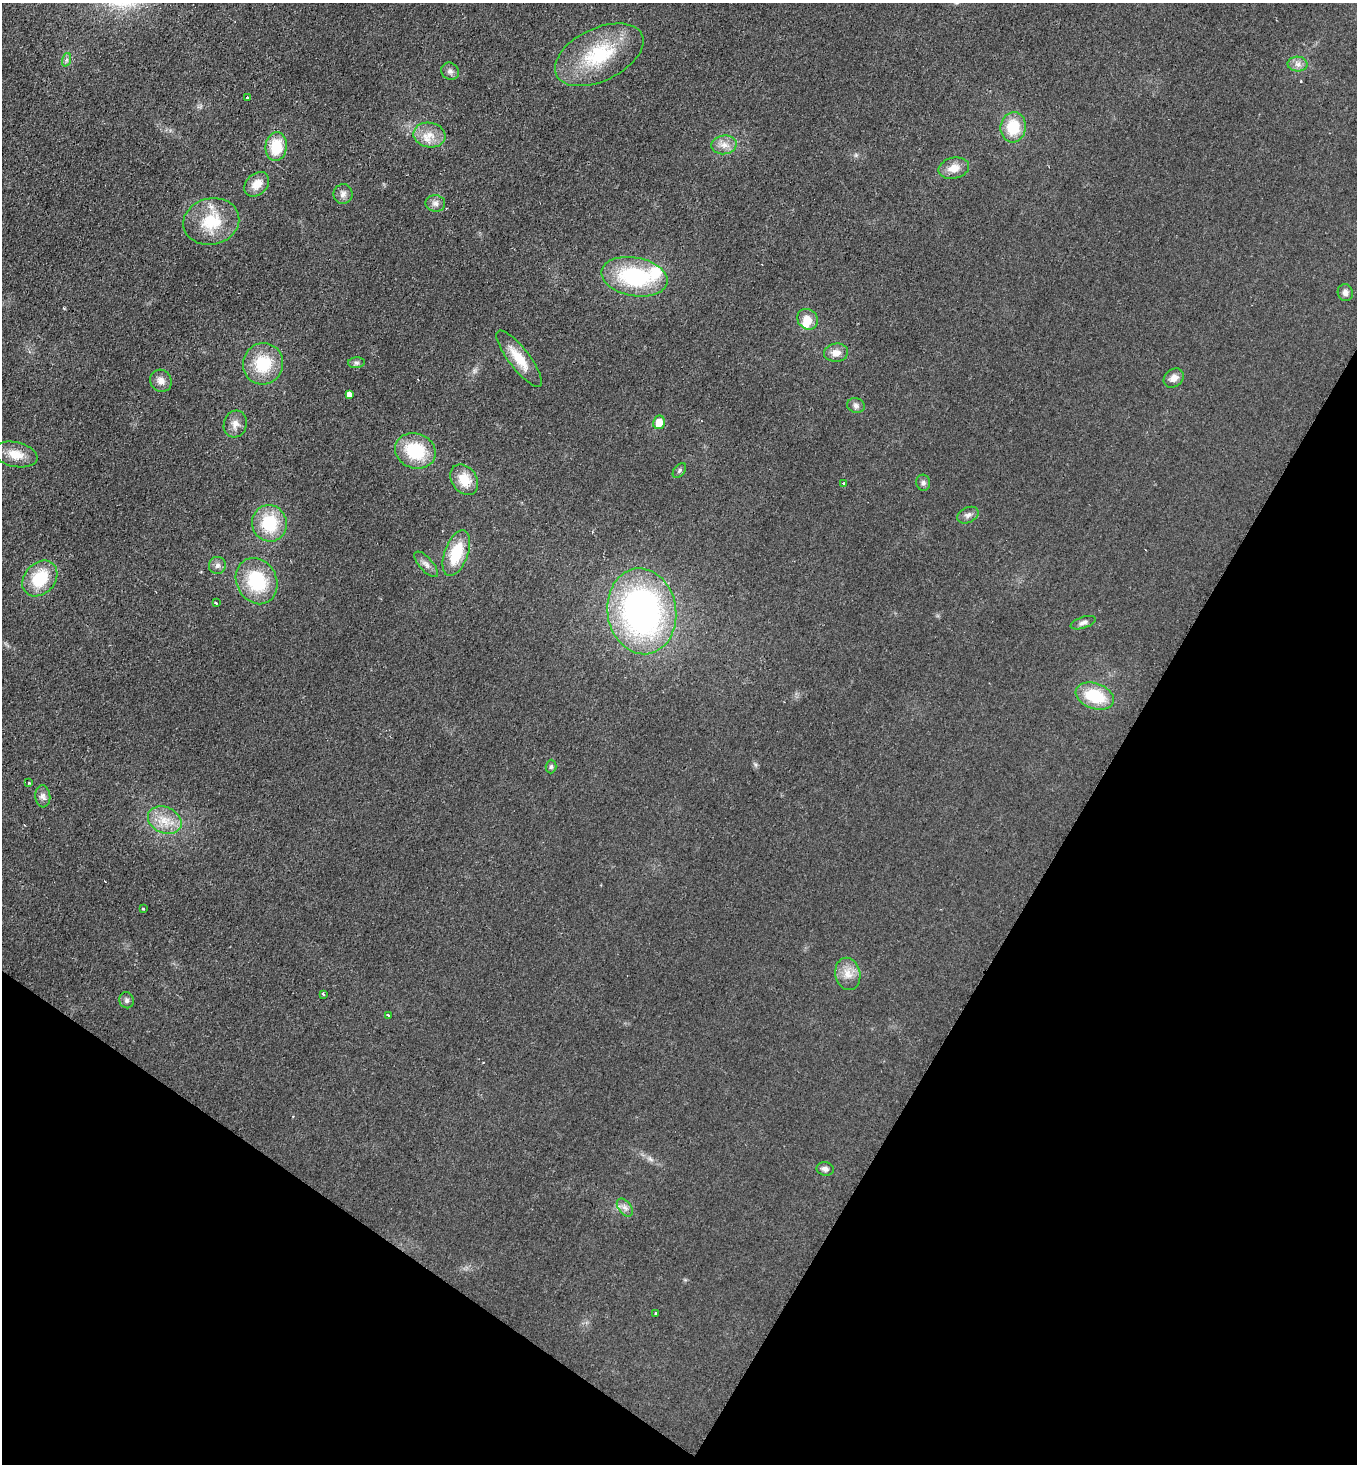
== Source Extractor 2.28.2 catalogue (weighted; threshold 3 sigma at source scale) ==
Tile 15 of 4 x 4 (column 3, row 4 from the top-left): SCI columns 2864-4218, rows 9-1470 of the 5866 x 5858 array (HDU 1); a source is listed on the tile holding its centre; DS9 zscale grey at full resolution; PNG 1359 x 1466 px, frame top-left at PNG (2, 3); each listed source drawn as its Kron ellipse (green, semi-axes under 4 px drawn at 4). Shown black and unused: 28% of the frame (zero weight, under 2 of 3 exposures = <1% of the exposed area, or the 3 px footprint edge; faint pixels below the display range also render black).
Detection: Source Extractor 2.28.2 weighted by HDU 2 'WHT'; one run over the whole footprint, this tile lists its part. Background 0.025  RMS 0.0061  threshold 0.0273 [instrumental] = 3 sigma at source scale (4.5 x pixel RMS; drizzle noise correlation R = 1.50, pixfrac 1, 0.05/0.05 arcsec/px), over >= 5 px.
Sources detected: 59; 1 cosmic-ray / hot-pixel residue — neither listed nor drawn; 2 inside a brighter listed object's ellipse — not listed separately; the other 56 listed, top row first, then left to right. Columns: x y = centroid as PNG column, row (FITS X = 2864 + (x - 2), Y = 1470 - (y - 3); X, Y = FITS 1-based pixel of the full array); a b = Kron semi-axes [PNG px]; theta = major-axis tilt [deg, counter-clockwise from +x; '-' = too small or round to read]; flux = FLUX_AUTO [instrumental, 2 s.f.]
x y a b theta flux
599 55 47 26 26 42
66 60 7 4 71 1.2
1298 64 10 7 -2 3.1
450 71 9 8 - 2.3
247 97 3 3 - 0.62
1013 127 15 12 82 19
429 135 16 12 -10 8.5
724 145 12 9 5 4.9
276 147 14 10 83 20
954 168 15 10 13 6.8
257 184 14 10 43 6.9
343 194 10 9 - 3
435 203 10 8 -1 2.8
211 221 28 23 13 25
634 277 33 19 -10 57
1345 292 8 7 - 2.7
808 319 11 9 -45 6.6
836 353 12 9 5 5.1
519 359 35 10 -53 13
356 363 8 5 5 1.5
263 364 21 20 - 24
1174 378 11 8 40 4.1
161 381 11 10 - 4.1
350 394 4 3 - 110
856 405 9 7 -17 2.2
659 422 7 6 - 8.9
235 424 13 11 73 4.5
415 451 21 17 -19 29
16 454 22 12 -13 9.6
679 471 8 5 53 1.2
464 480 16 12 -56 12
923 483 8 7 - 1.7
844 484 3 3 - 2
968 515 11 7 26 2.4
269 523 18 17 - 28
456 553 24 11 70 24
426 564 16 6 -48 3.2
217 565 8 8 - 2.3
40 578 20 15 47 23
257 581 24 20 -62 34
216 603 3 3 - 1.5
642 611 43 34 -81 200
1083 623 13 5 19 2.3
1095 696 20 12 -19 26
551 767 7 5 89 1.2
29 783 3 3 - 1.6
43 796 11 7 -85 2.6
165 820 17 13 -24 10
143 908 3 2 - 1
848 974 16 12 -77 7.3
323 994 3 2 - 1.7
126 1000 8 7 - 1.8
388 1015 3 3 - 2.3
825 1169 8 6 -10 2.2
625 1207 10 6 -52 2.5
656 1314 3 3 - 13